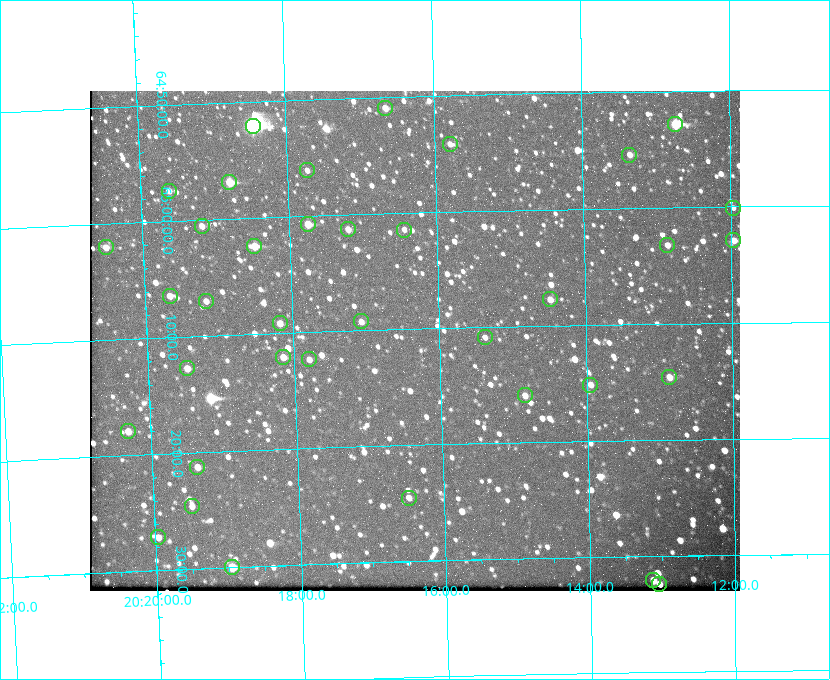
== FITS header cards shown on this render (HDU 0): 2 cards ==
NAXIS1  =                  650 / Width of table row in bytes
NAXIS2  =                  500 / Number of rows in table

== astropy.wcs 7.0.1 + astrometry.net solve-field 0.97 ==
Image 650 x 500 px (HDU 0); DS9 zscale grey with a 90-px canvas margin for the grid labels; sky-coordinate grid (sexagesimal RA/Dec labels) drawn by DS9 from the SOLVED WCS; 37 Tycho-2 reference stars matched to detected sources circled (green)
Header WCS: none
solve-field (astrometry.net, Tycho-2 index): SOLVED blind (the file carries no WCS)
Solved WCS: RA---TAN-SIP/DEC--TAN-SIP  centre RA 20:16:21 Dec +65:11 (304.09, +65.18 deg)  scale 5.17 arcsec/px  FOV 56.0' x 43.0'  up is -178 deg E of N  parity flipped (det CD > 0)
(file carries no celestial WCS; the grid is the blind solution)
Tycho-2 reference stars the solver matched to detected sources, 37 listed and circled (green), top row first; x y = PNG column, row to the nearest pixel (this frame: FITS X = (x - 90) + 1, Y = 500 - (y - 91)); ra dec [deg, ICRS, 3 dp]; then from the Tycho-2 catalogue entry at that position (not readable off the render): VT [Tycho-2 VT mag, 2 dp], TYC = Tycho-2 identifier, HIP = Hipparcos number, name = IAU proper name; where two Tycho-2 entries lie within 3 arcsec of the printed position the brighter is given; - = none
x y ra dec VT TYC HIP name
385 108 304.164 +64.849 10.65 4240-315-1 - -
675 124 303.184 +64.880 9.02 4240-488-1 - -
253 126 304.612 +64.868 7.89 4241-1703-1 100101 -
450 144 303.948 +64.903 11.68 4240-549-1 - -
629 155 303.341 +64.923 11.58 4240-148-1 - -
307 170 304.434 +64.934 11.97 4241-1827-1 - -
229 182 304.698 +64.948 10.27 4241-1684-1 - -
169 191 304.904 +64.956 11.57 4241-1578-1 - -
733 208 302.992 +65.001 11.85 4240-479-1 - -
308 224 304.437 +65.012 10.41 4241-1775-1 - -
202 226 304.798 +65.009 11.15 4241-1628-1 - -
348 229 304.302 +65.021 11.64 4241-1611-1 - -
404 230 304.112 +65.024 12.29 4240-364-1 - -
733 240 302.992 +65.048 11.44 4240-88-1 - -
667 245 303.217 +65.054 11.98 4240-166-1 - -
254 246 304.620 +65.041 10.25 4241-1573-1 - -
106 247 305.126 +65.034 11.39 4241-358-1 - -
170 296 304.916 +65.107 11.17 4241-1518-1 - -
550 299 303.620 +65.129 11.18 4240-34-1 - -
206 301 304.793 +65.117 11.79 4241-1700-1 - -
361 321 304.266 +65.154 11.64 4240-724-1 - -
280 323 304.544 +65.153 12.05 4241-1582-1 - -
485 337 303.846 +65.181 11.99 4240-1077-1 - -
283 357 304.537 +65.201 11.44 4241-1860-1 - -
309 359 304.448 +65.206 12.12 4241-1643-1 - -
187 368 304.866 +65.212 12.00 4241-1293-1 - -
669 377 303.217 +65.244 11.17 4240-236-1 - -
590 385 303.488 +65.252 12.13 4240-1343-1 - -
525 395 303.713 +65.266 11.45 4240-564-1 - -
128 431 305.078 +65.299 11.60 4241-1297-1 - -
197 467 304.845 +65.354 11.82 4241-1491-1 - -
409 498 304.121 +65.408 11.90 4240-305-1 - -
192 506 304.869 +65.410 11.95 4241-1394-1 - -
158 537 304.989 +65.453 12.36 4241-1256-1 - -
232 567 304.739 +65.499 10.16 4241-1715-1 - -
653 580 303.282 +65.535 11.46 4240-242-1 - -
659 584 303.261 +65.540 11.57 4240-164-1 - -